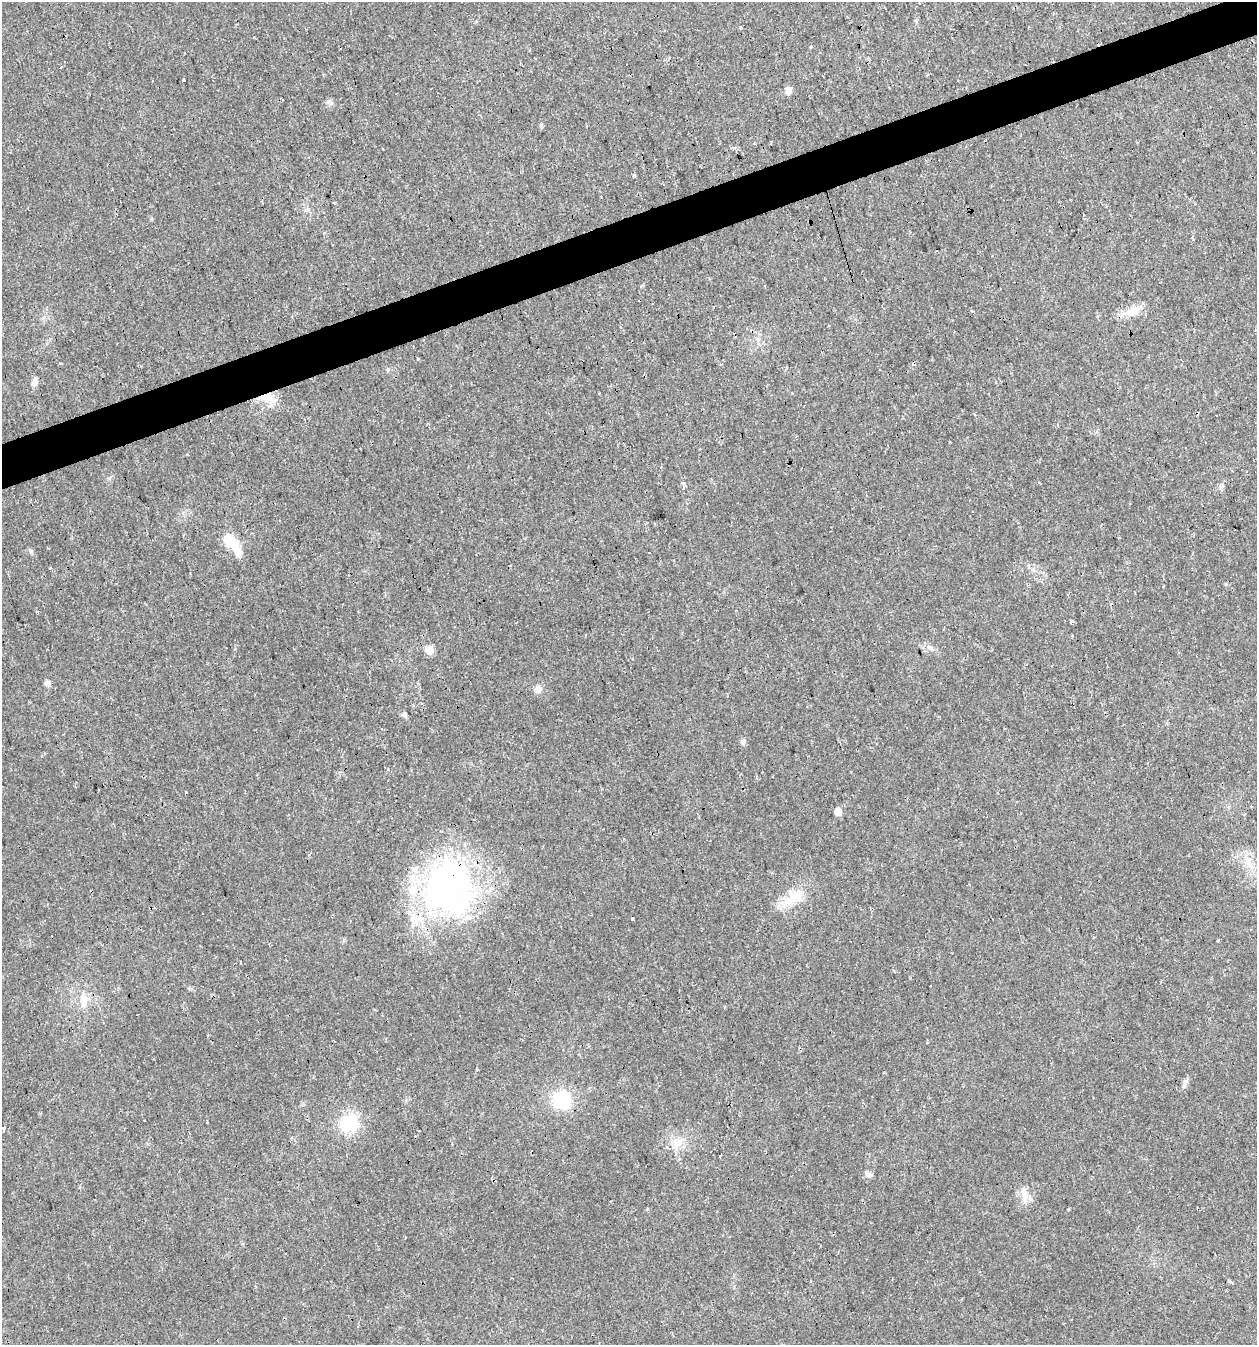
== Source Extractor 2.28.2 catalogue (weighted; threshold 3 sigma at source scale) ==
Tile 10 of 4 x 4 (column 2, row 3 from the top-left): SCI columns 1316-2570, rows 1344-2686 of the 5194 x 5371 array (HDU 1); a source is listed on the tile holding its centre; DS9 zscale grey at full resolution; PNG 1259 x 1347 px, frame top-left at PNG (2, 2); no overlay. Shown black and unused: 3% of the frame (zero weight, under 2 of 3 exposures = <1% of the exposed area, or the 3 px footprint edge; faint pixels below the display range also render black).
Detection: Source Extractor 2.28.2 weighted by HDU 2 'WHT'; one run over the whole footprint, this tile lists its part. Background 0.0241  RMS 0.0031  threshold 0.0139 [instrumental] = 3 sigma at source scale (4.5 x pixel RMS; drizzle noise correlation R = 1.50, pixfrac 1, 0.0396/0.0396 arcsec/px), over >= 5 px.
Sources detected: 56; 12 cosmic-ray / hot-pixel residue — not listed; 2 inside a brighter listed object's ellipse — not listed separately; the other 42 listed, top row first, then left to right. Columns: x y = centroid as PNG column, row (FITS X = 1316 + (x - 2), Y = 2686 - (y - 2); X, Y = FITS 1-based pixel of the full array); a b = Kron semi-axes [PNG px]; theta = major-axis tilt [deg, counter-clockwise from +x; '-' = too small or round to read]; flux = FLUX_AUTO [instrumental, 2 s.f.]
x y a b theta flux
741 28 3 3 - 0.99
183 80 3 3 - 1.5
788 90 6 5 - 2.8
329 102 7 6 - 0.79
635 175 3 3 - 1.5
1130 313 17 11 9 3.8
418 359 3 3 - 0.42
35 381 10 6 76 1.7
793 394 3 3 - 0.52
268 397 24 11 -20 5.2
448 416 3 2 - 0.37
683 486 4 3 - 45
1222 486 6 5 - 0.65
183 535 3 2 - 0.26
229 540 19 10 -40 8
31 551 6 5 - 0.57
649 552 3 3 - 0.8
1071 621 3 3 - 2.9
930 647 6 5 - 0.7
429 650 7 6 - 4.4
47 683 7 6 - 1.1
538 689 10 9 - 1.7
404 715 8 6 -15 0.79
744 742 9 6 69 0.76
838 812 5 5 - 4.9
1248 861 14 4 -85 1.7
448 888 67 60 -83 100
797 895 31 15 35 7.9
1218 940 3 3 - 0.79
83 1000 16 9 86 3.2
477 1070 3 3 - 1.8
1185 1083 10 6 76 1.1
562 1100 17 15 -60 17
349 1123 13 13 - 19
3 1129 4 3 - 18
470 1138 3 3 - 0.92
676 1142 15 13 18 4.1
720 1156 3 3 - 17
868 1174 10 7 -29 1.1
1024 1194 22 8 -77 2.8
1068 1209 3 3 - 0.27
405 1237 3 3 - 1.1
Overlapping masked pixels (flux is a lower limit): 2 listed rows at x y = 268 397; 448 888
Isophote crosses this tile's border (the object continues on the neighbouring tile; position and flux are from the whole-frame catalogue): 1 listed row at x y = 3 1129
Unlisted compact peaks at least as high as the median listed source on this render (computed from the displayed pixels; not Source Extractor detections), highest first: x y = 541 125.